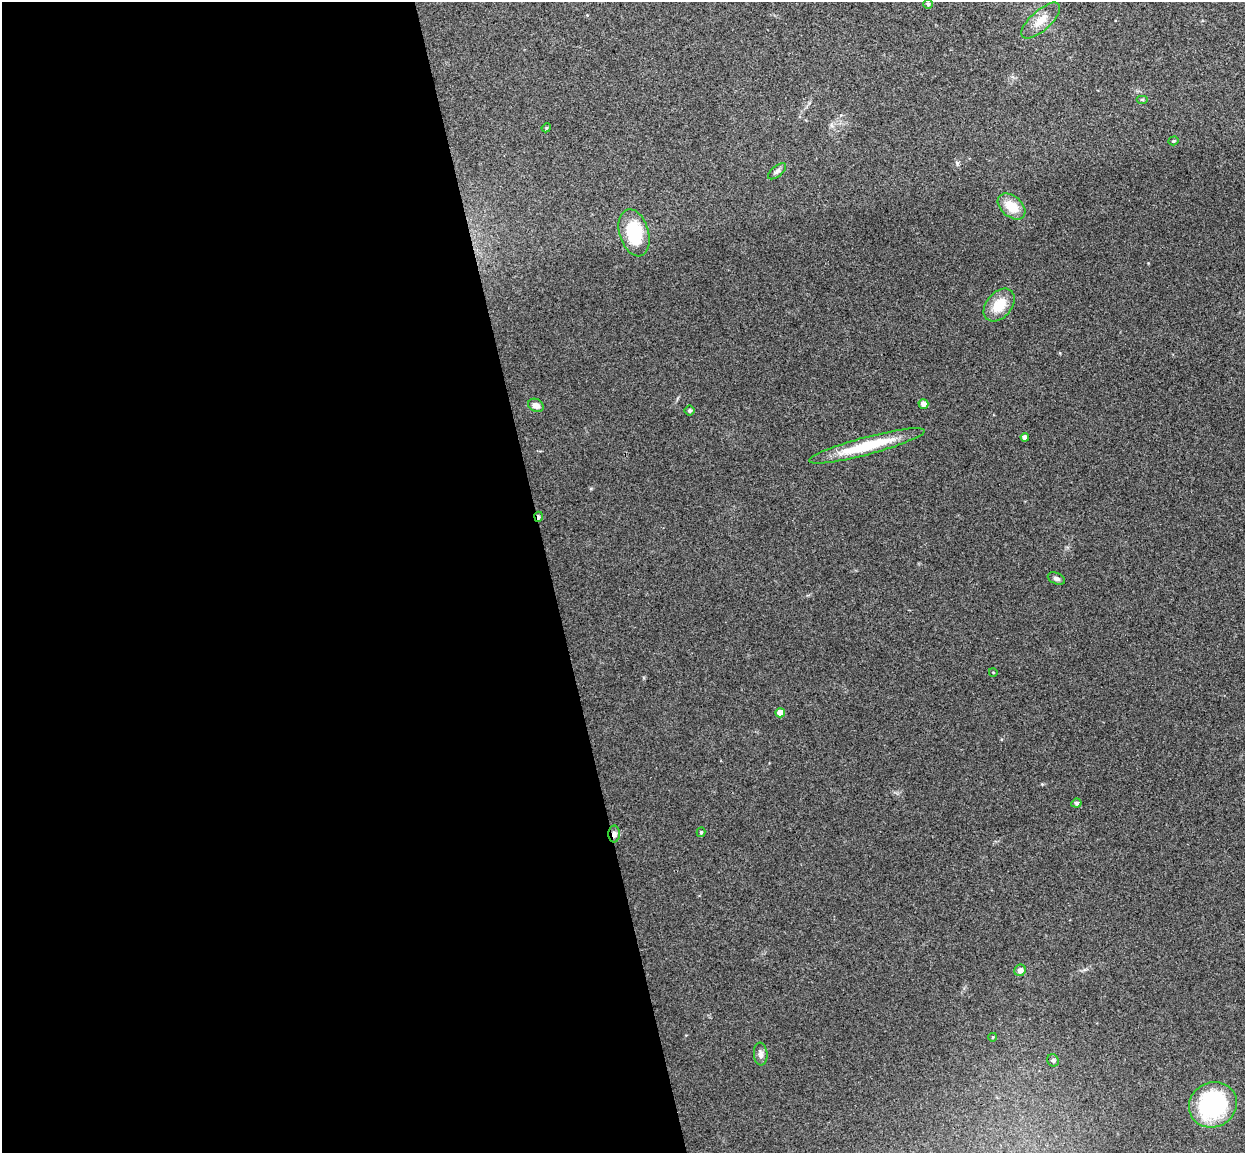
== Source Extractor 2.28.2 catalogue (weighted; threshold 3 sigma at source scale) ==
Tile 9 of 4 x 4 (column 1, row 3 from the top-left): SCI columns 58-1300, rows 1305-2455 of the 5085 x 5029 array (HDU 1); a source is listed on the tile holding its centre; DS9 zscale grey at full resolution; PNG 1247 x 1155 px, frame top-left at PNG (2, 2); each listed source drawn as its Kron ellipse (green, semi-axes under 4 px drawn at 4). Shown black and unused: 44% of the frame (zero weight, under 3 of 4 exposures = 5% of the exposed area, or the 3 px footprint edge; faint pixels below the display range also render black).
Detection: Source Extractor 2.28.2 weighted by HDU 2 'WHT'; one run over the whole footprint, this tile lists its part. Background 0.0705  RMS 0.0076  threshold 0.0343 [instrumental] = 3 sigma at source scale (4.5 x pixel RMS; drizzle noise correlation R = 1.50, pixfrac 1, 0.05/0.05 arcsec/px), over >= 5 px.
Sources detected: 26; all 26 listed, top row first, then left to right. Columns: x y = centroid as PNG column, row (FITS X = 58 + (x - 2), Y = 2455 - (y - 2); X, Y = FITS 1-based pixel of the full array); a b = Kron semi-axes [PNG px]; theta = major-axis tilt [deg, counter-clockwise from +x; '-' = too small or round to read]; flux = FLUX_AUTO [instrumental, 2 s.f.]
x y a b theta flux
928 4 5 4 - 1.4
1041 20 24 10 42 10
1142 100 6 3 0 0.86
546 128 5 3 - 0.76
1174 141 5 4 - 1
777 171 11 5 40 2.1
1012 206 16 10 -41 15
634 233 24 14 -73 37
999 305 19 12 49 17
923 404 5 5 - 4.2
536 405 8 6 -26 4
690 411 5 5 - 1.4
1025 437 4 4 - 3.2
867 446 60 9 15 35
539 517 5 3 - 2
1056 579 9 5 -22 2.2
993 672 4 3 - 0.5
780 713 4 4 - 7.9
1076 803 5 4 - 1.5
701 832 5 4 - 1.1
614 834 8 6 90 3.2
1020 970 6 5 - 3.3
993 1037 4 2 - 0.53
761 1054 11 7 -85 3
1053 1060 6 5 - 1.5
1213 1105 24 22 28 96
Overlapping masked pixels (flux is a lower limit): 2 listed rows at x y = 539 517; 614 834